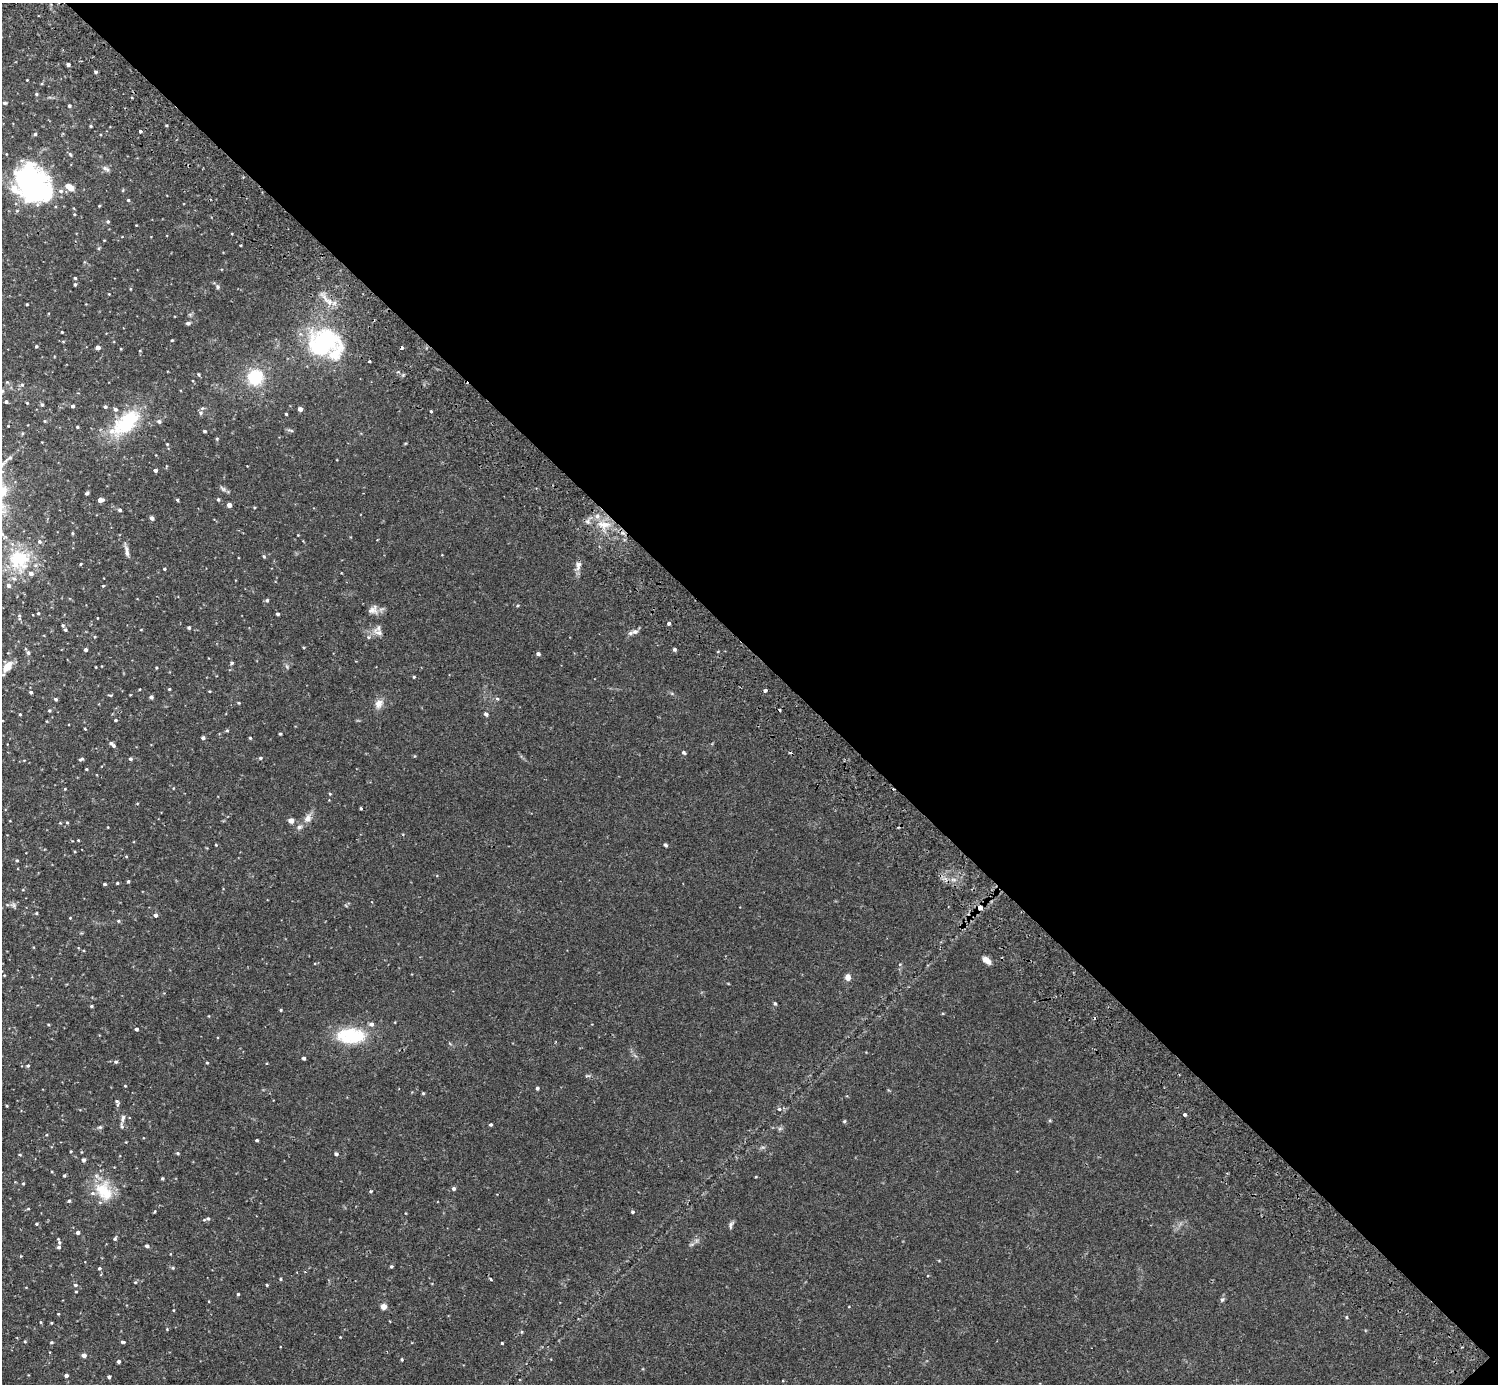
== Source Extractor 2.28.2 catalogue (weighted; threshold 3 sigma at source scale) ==
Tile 8 of 4 x 4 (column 4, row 2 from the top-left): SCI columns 4533-6028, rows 2964-4345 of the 6071 x 6068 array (HDU 1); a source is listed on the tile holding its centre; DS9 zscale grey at full resolution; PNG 1500 x 1386 px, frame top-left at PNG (2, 3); no overlay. Shown black and unused: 47% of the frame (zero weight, under 2 of 3 exposures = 3% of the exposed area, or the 3 px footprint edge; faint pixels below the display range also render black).
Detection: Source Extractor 2.28.2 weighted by HDU 2 'WHT'; one run over the whole footprint, this tile lists its part. Background 0.0574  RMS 0.0053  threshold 0.0239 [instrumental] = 3 sigma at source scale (4.5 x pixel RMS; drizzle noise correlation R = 1.50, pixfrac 1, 0.05/0.05 arcsec/px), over >= 5 px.
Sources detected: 247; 3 inside a brighter object's white glare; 4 cosmic-ray / hot-pixel residue — not listed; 10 inside a brighter listed object's ellipse — not listed separately; the other 230 listed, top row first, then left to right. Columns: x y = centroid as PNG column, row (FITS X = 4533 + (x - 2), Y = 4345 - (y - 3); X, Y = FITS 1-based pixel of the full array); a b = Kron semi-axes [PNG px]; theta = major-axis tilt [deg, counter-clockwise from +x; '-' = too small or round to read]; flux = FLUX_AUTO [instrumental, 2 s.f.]
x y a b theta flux
68 64 3 3 - 1.4
96 72 4 3 - 0.91
27 80 2 2 - 0.36
36 94 4 4 - 0.68
4 103 4 3 - 0.82
69 106 4 4 - 0.96
91 126 4 3 - 0.54
140 131 3 3 - 1.6
35 134 4 4 - 0.75
70 154 6 4 -54 0.7
106 169 12 6 -34 1.6
34 185 42 32 -10 81
123 190 5 3 - 0.4
128 200 4 4 - 0.56
99 206 4 3 - 0.41
108 222 5 5 - 0.76
136 225 3 2 - 0.34
104 240 4 2 - 0.32
75 278 3 3 - 0.59
75 285 4 3 - 0.72
218 287 6 5 - 0.99
109 294 3 3 - 0.3
329 302 11 7 -47 3.8
27 304 3 2 - 0.48
188 323 6 4 16 1
62 332 3 2 - 0.44
172 340 3 3 - 0.46
324 344 18 14 -22 97
36 346 3 3 - 0.59
98 347 4 4 - 2.2
121 349 3 2 - 0.36
369 361 3 3 - 0.7
199 374 5 4 - 0.63
255 377 16 16 - 20
22 385 6 5 - 0.91
2 391 6 5 - 0.89
6 402 3 3 - 0.87
27 403 4 3 - 0.43
42 405 4 4 - 0.88
73 406 3 3 - 1.2
105 407 4 4 - 0.97
115 409 5 5 - 1.3
300 409 4 4 - 2.8
431 412 3 3 - 1.5
201 413 7 7 - 1.3
286 414 3 3 - 0.54
44 421 5 3 - 0.44
159 421 5 5 - 1.2
126 423 33 16 43 35
8 426 2 2 - 0.28
77 427 3 3 - 0.53
290 430 10 3 -9 0.81
204 431 4 3 - 0.68
217 439 4 4 - 0.53
167 444 4 4 - 0.45
155 470 4 3 - 1.3
223 488 10 5 -41 1.4
87 493 4 3 - 0.88
218 499 4 3 - 0.77
100 500 6 4 16 2.1
177 500 4 3 - 0.66
229 505 4 4 - 3.4
254 507 3 3 - 0.48
120 510 4 4 - 0.99
152 518 4 4 - 2.1
604 525 20 10 -4 8.4
72 533 4 3 - 0.55
127 549 17 5 -74 2.2
264 556 4 4 - 0.72
19 560 30 29 - 29
81 564 4 3 - 0.48
578 565 14 8 72 2.9
164 569 3 3 - 0.59
341 573 3 2 - 0.32
103 586 4 3 - 0.47
267 600 4 4 - 0.89
373 610 14 11 10 3.5
38 613 4 3 - 0.59
278 614 3 3 - 1
19 616 6 3 73 0.7
97 618 3 2 - 0.33
669 623 4 4 - 0.99
63 625 4 4 - 0.69
189 627 4 4 - 0.84
65 630 3 3 - 0.81
141 630 4 3 - 0.34
378 632 18 8 -29 3.3
635 632 10 7 11 2
368 637 5 5 - 0.84
304 647 4 2 - 0.45
674 649 4 4 - 1.1
85 650 3 3 - 1.4
28 653 5 4 - 1.2
538 654 4 3 - 1.4
232 663 4 4 - 0.88
8 666 13 7 52 6
96 667 3 2 - 0.33
156 667 3 3 - 0.46
287 667 8 4 -59 0.85
414 677 4 3 - 0.53
140 689 3 2 - 0.38
169 689 3 3 - 0.48
765 690 4 3 - 0.99
31 692 4 4 - 0.79
110 695 6 2 -4 0.55
151 697 4 4 - 1.4
55 699 4 4 - 0.88
497 699 5 4 - 0.73
239 703 4 4 - 0.51
379 703 12 10 57 3.7
49 710 4 4 - 0.66
20 714 3 2 - 0.5
486 714 5 4 - 1.4
115 720 3 3 - 0.69
46 721 4 2 - 0.33
85 729 3 2 - 0.41
227 730 5 4 - 0.61
280 734 3 3 - 0.57
203 738 4 4 - 1.2
250 738 4 4 - 0.48
111 743 4 3 - 1
683 752 5 4 - 1
260 758 5 4 - 0.78
81 759 6 3 17 0.85
130 759 4 4 - 1
86 769 3 3 - 0.57
173 788 4 3 - 0.35
65 789 4 3 - 0.41
330 794 4 4 - 0.5
361 808 3 3 - 0.64
308 818 12 9 66 3.4
291 820 4 4 - 4.5
67 822 4 4 - 0.53
60 823 4 4 - 0.41
299 827 8 6 32 1.5
78 840 3 3 - 0.4
216 845 3 3 - 0.42
665 845 4 4 - 0.9
126 856 4 4 - 0.45
17 860 4 3 - 0.6
128 881 3 3 - 0.76
117 883 3 3 - 0.55
105 884 4 3 - 0.75
14 905 8 6 -47 1.2
980 907 7 6 - 1.8
36 913 3 3 - 0.5
155 915 4 4 - 1.2
70 918 4 3 - 0.37
118 921 5 4 - 0.66
987 960 11 6 -39 3.1
900 964 5 3 - 0.46
4 975 4 2 - 0.32
848 977 7 6 - 2.8
775 1003 5 4 - 0.66
91 1006 4 3 - 0.58
281 1010 4 3 - 0.5
48 1024 4 3 - 0.47
136 1029 4 3 - 1
351 1036 35 18 -1 25
304 1058 4 3 - 0.95
116 1062 5 5 - 0.96
207 1063 4 3 - 0.46
28 1066 4 4 - 0.73
587 1076 8 3 -5 0.71
125 1086 4 3 - 0.4
537 1088 4 4 - 0.85
423 1093 4 4 - 0.59
117 1101 7 5 -51 1
7 1106 4 3 - 0.43
779 1109 6 4 -45 0.83
1184 1114 3 3 - 1.7
123 1118 14 6 79 2.1
844 1121 4 4 - 0.62
491 1125 4 4 - 0.75
100 1127 7 5 7 0.88
780 1128 7 4 19 0.88
257 1140 3 3 - 0.71
126 1142 3 3 - 0.34
71 1151 3 3 - 0.41
178 1153 5 4 - 0.62
336 1154 4 4 - 1.1
20 1155 4 3 - 0.46
83 1160 4 4 - 1.3
64 1175 4 3 - 0.59
162 1178 3 3 - 0.65
23 1183 4 3 - 0.45
453 1189 5 4 - 1.2
104 1191 30 21 -60 16
370 1191 5 4 - 0.58
69 1201 4 3 - 0.7
28 1209 4 4 - 0.51
155 1211 4 3 - 0.5
633 1212 4 4 - 0.77
207 1219 9 4 16 1.1
36 1224 4 3 - 0.61
731 1225 11 5 82 1.3
78 1232 4 4 - 1.3
115 1239 4 4 - 0.86
59 1242 7 3 -80 1
692 1244 8 3 19 0.9
147 1246 5 4 - 1.1
391 1266 4 4 - 0.68
99 1268 4 3 - 0.73
173 1268 5 4 - 0.69
280 1279 4 4 - 0.54
491 1279 4 3 - 0.6
135 1282 5 4 - 0.55
75 1285 5 4 - 0.83
267 1285 3 3 - 0.49
76 1292 3 3 - 0.43
238 1294 4 3 - 0.56
1222 1299 7 5 62 1.1
383 1307 4 4 - 5.6
173 1310 4 3 - 0.37
58 1314 4 3 - 0.4
1346 1317 4 4 - 0.55
41 1322 4 3 - 0.47
51 1323 3 3 - 0.44
167 1329 3 3 - 0.38
522 1332 5 3 - 0.53
340 1337 3 3 - 0.33
25 1341 4 4 - 0.46
51 1342 4 4 - 0.55
123 1342 5 3 - 0.82
502 1343 3 3 - 0.48
84 1355 4 4 - 2.3
402 1359 4 4 - 0.59
118 1361 4 3 - 1.2
66 1375 4 3 - 1.3
109 1377 4 3 - 1
Overlapping masked pixels (flux is a lower limit): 2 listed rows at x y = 324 344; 980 907
Isophote crosses this tile's border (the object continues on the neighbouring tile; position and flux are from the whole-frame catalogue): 2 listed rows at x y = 34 185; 2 391